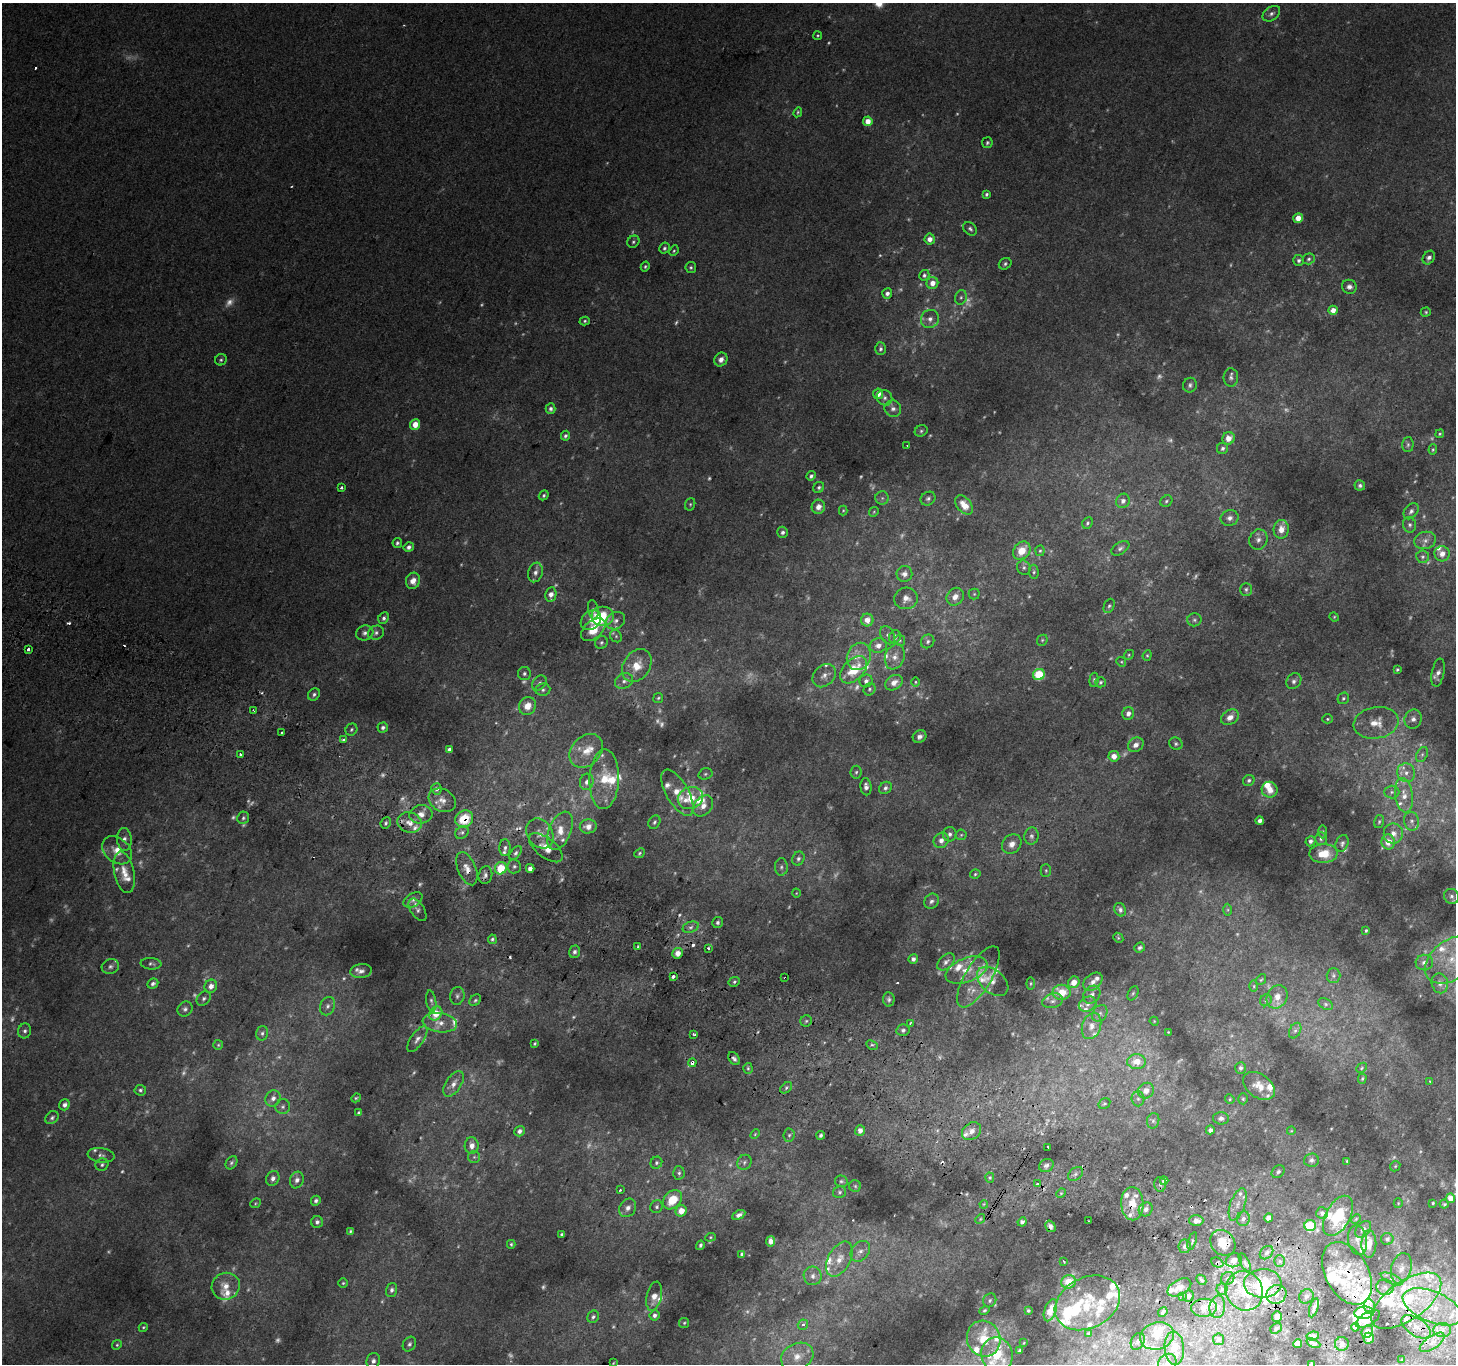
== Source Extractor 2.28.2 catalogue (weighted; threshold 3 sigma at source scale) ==
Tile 6 of 4 x 4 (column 2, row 2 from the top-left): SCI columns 1485-2938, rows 3024-4385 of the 5868 x 5981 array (HDU 1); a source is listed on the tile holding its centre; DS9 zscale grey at full resolution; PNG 1458 x 1366 px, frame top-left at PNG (2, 3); each listed source drawn as its Kron ellipse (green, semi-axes under 4 px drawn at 4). Shown black and unused: <1% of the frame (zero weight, under 2 of 3 exposures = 2% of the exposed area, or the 3 px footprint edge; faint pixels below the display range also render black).
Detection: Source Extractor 2.28.2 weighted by HDU 2 'WHT'; one run over the whole footprint, this tile lists its part. Background 0.0659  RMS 0.011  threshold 0.0492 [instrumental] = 3 sigma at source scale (4.5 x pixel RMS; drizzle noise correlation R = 1.50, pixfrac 1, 0.0396/0.0396 arcsec/px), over >= 5 px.
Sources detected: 727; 151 too faint to see at this stretch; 3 inside a brighter object's white glare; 19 cosmic-ray / hot-pixel residue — neither listed nor drawn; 101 inside a brighter listed object's ellipse — not listed separately; the other 453 listed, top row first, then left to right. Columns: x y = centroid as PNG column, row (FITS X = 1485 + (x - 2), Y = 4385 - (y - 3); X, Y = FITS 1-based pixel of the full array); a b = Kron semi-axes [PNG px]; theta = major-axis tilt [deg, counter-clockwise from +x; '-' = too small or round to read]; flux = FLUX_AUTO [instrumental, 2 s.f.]
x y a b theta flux
1271 14 10 6 36 4.2
818 35 4 4 - 1.3
798 112 5 4 - 1.6
868 121 5 4 - 12
987 143 5 5 - 1.9
986 194 4 3 - 2.1
1298 218 5 5 - 11
970 229 8 6 -42 2.9
930 239 5 5 - 8
633 242 6 5 - 2.2
664 248 6 5 - 2.6
674 251 5 4 - 1.5
1429 258 7 5 56 4.1
1309 259 6 5 - 2.4
1299 260 5 5 - 3
1005 264 6 5 - 2.3
645 267 5 4 - 1.8
691 267 5 5 - 2.1
924 275 5 5 - 2.7
932 283 6 6 - 9.7
1349 287 7 7 - 4.6
887 293 5 5 - 4.9
961 297 7 5 75 2.9
1333 310 4 4 - 9.3
1426 312 5 4 - 1.6
930 319 9 9 - 7.2
585 321 5 4 - 1.8
880 349 6 5 - 2.6
221 360 6 5 - 2.1
721 360 7 6 - 5.9
1231 377 9 7 -89 4
1190 385 7 7 - 3.3
878 394 5 5 - 10
884 398 8 7 - 4.4
551 409 5 5 - 3.5
893 409 8 8 - 5.4
415 424 5 5 - 15
921 431 6 5 - 2.4
1440 434 4 3 - 1.4
565 436 5 4 - 2.8
1228 438 6 6 - 12
1408 445 7 6 - 2.8
907 446 3 2 - 0.84
1223 448 6 5 - 3.2
1433 450 5 4 - 1.5
811 476 5 4 - 3
1360 485 5 5 - 2.8
819 487 6 5 - 2.3
341 488 3 3 - 3.1
544 495 5 4 - 2.2
882 498 7 6 - 3.4
928 499 8 6 33 3.3
1123 501 7 6 - 4.3
1166 501 6 5 - 2
690 504 6 5 - 1.8
964 505 11 7 -51 16
818 507 7 6 - 8.2
843 510 5 4 - 1.3
1411 511 9 6 52 4.1
874 512 5 4 - 1.4
1230 518 9 7 15 5.9
1087 523 6 5 - 2.3
1409 525 8 6 -75 3.3
1281 529 9 7 84 12
783 532 5 5 - 3.5
1258 540 10 9 - 6.2
1425 540 11 8 14 7.2
397 543 5 4 - 2.4
409 547 5 5 - 4.6
1120 548 10 6 33 3.5
1022 551 10 7 51 19
1040 551 5 4 - 1.7
1442 554 7 7 - 9.7
1423 557 6 6 - 3.3
1024 568 7 6 - 3
535 572 10 7 73 5.6
1034 572 7 5 -86 2.3
904 574 8 8 - 6.5
413 581 8 7 - 9.7
1246 589 6 5 - 2.6
551 594 7 5 79 7.1
974 594 5 5 - 1.6
955 597 9 8 - 8.7
906 598 12 10 13 9.3
1109 606 7 5 66 2.4
593 610 10 5 -79 4.9
602 616 11 10 - 32
1334 617 5 4 - 1.3
384 618 6 5 - 2.9
591 620 11 8 42 9
867 620 6 6 - 10
1194 620 7 6 - 2.7
615 621 10 8 29 5.5
593 630 14 8 41 28
365 633 9 7 18 4.4
376 633 8 7 - 3.7
888 635 9 6 -64 4.1
616 636 6 5 - 2.2
895 637 7 6 - 5.3
900 640 6 5 - 1.9
1042 640 6 5 - 1.8
928 641 7 6 - 3.3
601 643 7 6 - 2.7
878 645 8 7 - 8
28 650 3 3 - 9.6
1129 655 5 4 - 1.4
1147 655 5 4 - 1.6
859 656 14 11 67 14
895 657 13 9 70 9
1121 662 5 4 - 1.4
637 666 18 13 56 22
854 670 16 10 45 34
1397 670 3 3 - 1.6
524 673 6 6 - 2.9
1438 673 14 6 79 6.4
1039 674 6 5 - 57
824 676 13 10 46 7.8
1094 680 7 4 83 2.3
624 681 9 7 28 5.3
866 681 6 6 - 4.5
1294 681 8 7 - 4.5
915 682 5 3 - 1.2
1100 682 5 5 - 2
539 683 8 6 50 3.7
894 683 9 7 33 9.4
870 689 6 5 - 2.1
543 690 7 6 - 3.1
314 694 6 5 - 2.9
658 698 5 4 - 1.6
1343 698 6 5 - 2.1
527 706 9 8 - 12
253 710 3 2 - 1
1128 713 6 6 - 6.1
1230 717 9 7 31 8.7
1327 719 5 4 - 1.5
1413 719 9 8 - 6
1376 723 22 15 9 23
383 728 5 5 - 3.7
351 730 6 5 - 2.2
281 733 2 2 - 1.2
920 736 7 6 - 4.7
343 740 3 3 - 2.4
1176 744 7 6 - 2.4
1136 745 8 6 37 6.8
449 749 4 3 - 2.9
586 751 19 14 47 19
240 754 3 3 - 6.4
1422 754 8 5 63 3.1
1114 756 5 5 - 10
856 772 6 5 - 2.3
1406 773 9 9 - 8.1
705 774 7 5 16 2.1
604 779 30 14 88 38
1249 780 6 5 - 2.6
587 782 8 6 74 6.1
866 787 9 5 -84 5.2
885 788 7 5 39 3.7
436 789 5 5 - 4
1270 790 8 7 - 11
1392 792 7 6 - 3.4
677 793 26 11 -60 19
1404 795 17 9 -82 14
690 798 13 11 21 27
442 800 14 11 -30 11
703 806 12 8 49 8.6
421 814 11 9 6 9.9
243 818 6 5 - 2.8
464 819 9 8 - 36
1260 821 4 4 - 5.2
1412 821 9 7 -79 4.5
654 822 7 5 59 2.6
1379 822 6 5 - 1.9
386 823 6 5 - 2.5
409 823 12 10 -17 13
588 826 8 7 - 10
560 831 20 11 68 21
462 832 7 5 41 3.3
1322 832 7 3 -90 1.5
540 833 16 12 -57 14
1393 833 10 9 - 9.7
950 834 7 7 - 4
961 835 5 5 - 1.7
1031 836 8 7 - 4
124 839 11 7 -87 5.6
1321 839 6 6 - 2.7
941 840 8 7 - 7.1
1310 841 5 5 - 3.7
1388 842 7 6 - 14
1342 843 9 6 68 3.2
1012 844 10 9 - 8.8
505 848 8 5 -90 3.7
546 848 20 9 -38 17
117 850 16 12 -40 16
516 853 8 4 52 3.2
639 853 6 4 43 1.7
1323 854 14 9 2 25
798 859 7 6 - 3.4
514 866 7 7 - 3.3
781 867 9 6 89 3.4
501 868 6 5 - 34
530 868 4 4 - 6.7
467 869 17 9 -68 11
1046 870 6 5 - 1.9
124 872 21 10 -78 15
975 874 5 4 - 1.6
485 875 9 7 76 4.6
796 893 4 3 - 0.83
1452 896 8 7 - 3.8
413 900 10 6 31 5.4
931 901 8 7 - 3.7
418 910 12 7 -57 4.7
1120 910 7 5 -66 3.5
1228 910 6 4 89 1.7
718 922 5 5 - 2.7
691 927 8 5 19 3.7
1366 930 4 3 - 1.7
1118 938 5 4 - 1.4
492 939 5 4 - 2.1
638 947 3 3 - 6
708 948 3 3 - 5.9
1140 948 5 5 - 2.9
574 952 6 5 - 3.8
678 953 5 5 - 9.3
913 959 5 4 - 4.3
1452 960 30 19 36 48
946 962 10 6 44 5
1424 963 9 8 - 5.5
151 964 10 6 -6 3
110 966 9 7 13 3.7
966 970 22 12 21 21
361 971 11 7 9 5
1333 976 7 7 - 3
673 977 3 3 - 10
978 977 35 13 59 30
785 978 3 2 - 2.1
1261 980 6 4 53 1.3
993 981 18 11 -40 8.7
734 982 6 4 28 2
1074 982 6 5 - 11
1093 982 11 7 41 7.2
1031 983 6 4 84 1.4
1440 983 10 8 -78 6.7
153 984 6 4 26 3.5
211 986 7 6 - 7.6
1254 986 5 3 - 1.3
1062 992 9 7 0 27
1133 993 7 5 62 2
1092 995 10 7 48 6.1
457 996 9 7 80 3.7
1277 997 12 10 60 10
204 999 8 6 47 3.2
889 999 7 5 -85 3
475 1000 6 5 - 2.2
1266 1000 6 5 - 2.3
431 1001 11 5 -80 3.1
1053 1001 10 7 15 5.3
1088 1004 9 7 26 5.3
1326 1004 8 5 -27 2.6
328 1006 9 7 67 4.6
185 1009 8 7 - 3.8
1100 1013 9 7 57 4.5
436 1014 7 6 - 23
806 1021 6 5 - 2.3
1154 1021 4 3 - 0.96
440 1023 17 9 -8 13
910 1023 3 2 - 1.4
1092 1026 13 9 73 10
903 1030 6 5 - 3
25 1031 7 6 - 3.6
1295 1031 8 5 62 3.2
1168 1032 3 2 - 0.73
262 1033 7 6 - 3.1
694 1034 3 2 - 1.8
417 1039 15 6 55 6.1
535 1043 4 3 - 1.4
218 1045 5 5 - 1.6
872 1045 6 4 -29 2.1
734 1059 7 5 -53 3.7
1137 1062 9 7 1 16
692 1063 4 4 - 31
748 1068 5 4 - 1.8
1241 1068 6 5 - 3.7
1361 1068 6 4 42 1.5
1362 1079 5 4 - 1.6
1430 1081 4 3 - 1.1
454 1084 14 7 57 8.1
1259 1086 18 11 -35 15
786 1088 7 4 42 2.4
140 1090 6 5 - 2.6
1146 1091 8 7 - 9.6
273 1098 8 7 - 6.2
356 1098 5 4 - 1.6
1138 1099 7 6 - 3.3
1230 1099 5 4 - 1.4
1243 1099 5 4 - 1.5
1104 1104 6 5 - 1.8
64 1105 6 5 - 4.9
283 1107 7 7 - 3.3
359 1113 4 3 - 1.8
52 1118 7 5 44 3
1221 1118 8 6 -1 4.3
1153 1121 8 6 75 3.3
860 1130 5 5 - 6.5
1210 1130 4 4 - 4.8
519 1131 5 5 - 4
972 1131 10 8 38 8.2
1291 1131 4 3 - 0.78
755 1134 5 3 - 1.2
789 1135 6 5 - 2.2
821 1135 4 4 - 2.8
472 1146 8 7 - 7.6
1048 1147 3 3 - 6
101 1155 13 7 -8 5.1
474 1157 6 6 - 2.3
1311 1160 7 6 - 3.6
1347 1161 3 3 - 1.3
744 1162 8 7 - 3.3
231 1163 7 5 58 2.5
656 1163 6 5 - 2.7
102 1165 6 6 - 2.7
1046 1165 7 6 - 3.7
1395 1166 5 4 - 1.4
1278 1172 7 5 44 2.7
679 1173 7 6 - 2.9
1075 1174 8 6 40 3.1
273 1178 8 6 59 4.9
990 1178 5 4 - 1.7
297 1180 8 7 - 6
841 1181 6 5 - 2.1
1164 1181 4 4 - 7.1
1037 1184 3 3 - 2
1160 1184 7 6 - 3.1
855 1186 6 5 - 1.9
620 1190 3 3 - 3.1
839 1192 6 6 - 2.3
1061 1193 5 4 - 1.4
1450 1198 5 4 - 7.6
672 1200 11 8 42 30
316 1201 5 4 - 3.1
255 1203 6 4 23 1.3
1398 1203 5 4 - 1.2
1433 1203 3 3 - 1.2
984 1204 4 3 - 1.1
1132 1204 17 11 -87 22
1238 1204 17 7 70 8.9
1444 1204 4 4 - 1.2
657 1207 6 6 - 2.7
628 1208 10 8 57 5.9
1146 1209 7 6 - 5.6
681 1211 6 5 - 16
1322 1213 6 6 - 3.6
739 1215 7 4 28 4.4
1338 1216 22 12 61 45
1269 1218 4 4 - 8.2
980 1219 5 4 - 1.5
1243 1219 7 6 - 4.4
1356 1219 5 4 - 1.2
1088 1221 3 2 - 0.95
1196 1221 7 5 1 7.6
317 1222 6 6 - 4
1022 1222 5 4 - 4
1050 1226 6 4 -57 4.9
1310 1226 6 5 - 60
1363 1229 9 6 49 4.7
350 1231 3 3 - 1.5
562 1234 3 3 - 1.6
710 1237 5 4 - 1.3
1387 1239 6 6 - 3.3
1358 1240 15 9 -82 7.3
771 1241 5 4 - 7.4
1192 1241 9 3 71 2.2
1223 1243 14 11 -49 19
511 1244 4 3 - 1.6
1369 1244 13 7 90 14
700 1245 5 3 - 2.4
1184 1246 7 6 - 4.5
860 1251 11 8 51 7.2
1266 1253 7 5 45 3.6
742 1254 4 4 - 2.7
839 1259 19 11 61 17
1234 1260 8 6 22 7.7
1064 1261 3 2 - 1.5
1280 1261 6 5 - 2.3
1217 1262 6 4 -24 4.9
1245 1262 10 4 -62 2.7
1401 1268 15 10 74 9.8
1347 1273 34 21 -61 55
813 1276 9 9 - 7
1228 1278 7 6 - 3
1392 1279 12 4 -24 4.1
1201 1280 5 3 - 2.2
1069 1282 7 6 - 19
343 1283 5 4 - 1.6
1263 1283 19 14 2 41
226 1286 14 13 - 15
1179 1287 13 7 29 9.5
1385 1287 9 7 -12 3.8
1222 1289 5 5 - 2.3
392 1290 7 5 71 3.5
1244 1291 20 18 -62 38
1276 1294 10 9 - 11
654 1296 15 7 77 11
1188 1296 6 5 - 3.7
1306 1296 8 6 43 3.5
1182 1297 4 4 - 3
990 1300 7 6 - 3
1406 1301 40 19 35 65
1087 1303 34 25 27 52
1369 1306 8 5 -71 5.7
1217 1307 11 8 81 7.8
1432 1307 31 15 -23 45
1204 1308 13 9 5 14
1314 1308 10 3 73 4.1
984 1310 5 4 - 1.7
1050 1310 12 6 71 11
1028 1311 3 3 - 1.8
1163 1312 5 3 - 2.4
1364 1313 10 6 3 15
654 1315 5 5 - 3.7
1277 1316 5 5 - 6.9
593 1317 6 5 - 2.9
1368 1319 13 6 32 13
684 1323 5 5 - 1.6
803 1325 5 5 - 4
143 1327 5 4 - 1.4
1355 1327 4 4 - 3.4
1416 1327 16 9 -33 15
1276 1328 6 4 38 2.3
1442 1330 9 7 0 6.9
1367 1331 7 5 67 6
1088 1333 4 3 - 1.3
1157 1336 17 13 16 19
1313 1336 6 4 8 4
1369 1338 5 5 - 4.4
984 1339 18 16 -67 25
1219 1339 6 5 - 4.6
1138 1341 9 6 63 3.8
1432 1342 14 6 34 9
1023 1343 3 2 - 0.68
1313 1343 7 4 -24 3.3
409 1344 8 6 56 3.3
1297 1344 4 4 - 10
1342 1344 7 7 - 4.6
117 1345 5 4 - 1.7
1174 1348 16 10 -86 20
1020 1350 3 3 - 1.6
997 1355 17 15 -68 28
797 1356 17 13 26 15
1402 1360 4 3 - 1.2
373 1361 8 6 73 4.8
613 1363 3 3 - 0.97
1167 1363 10 8 49 7
1311 1364 3 3 - 2.3
Overlapping masked pixels (flux is a lower limit): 14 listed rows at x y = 464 819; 409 823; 546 848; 467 869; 678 953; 785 978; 692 1063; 1132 1204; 1050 1226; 1223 1243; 1217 1262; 1347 1273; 1204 1308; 1369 1338
Isophote crosses this tile's border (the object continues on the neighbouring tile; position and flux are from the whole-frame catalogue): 3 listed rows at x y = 1452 960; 1167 1363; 1311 1364